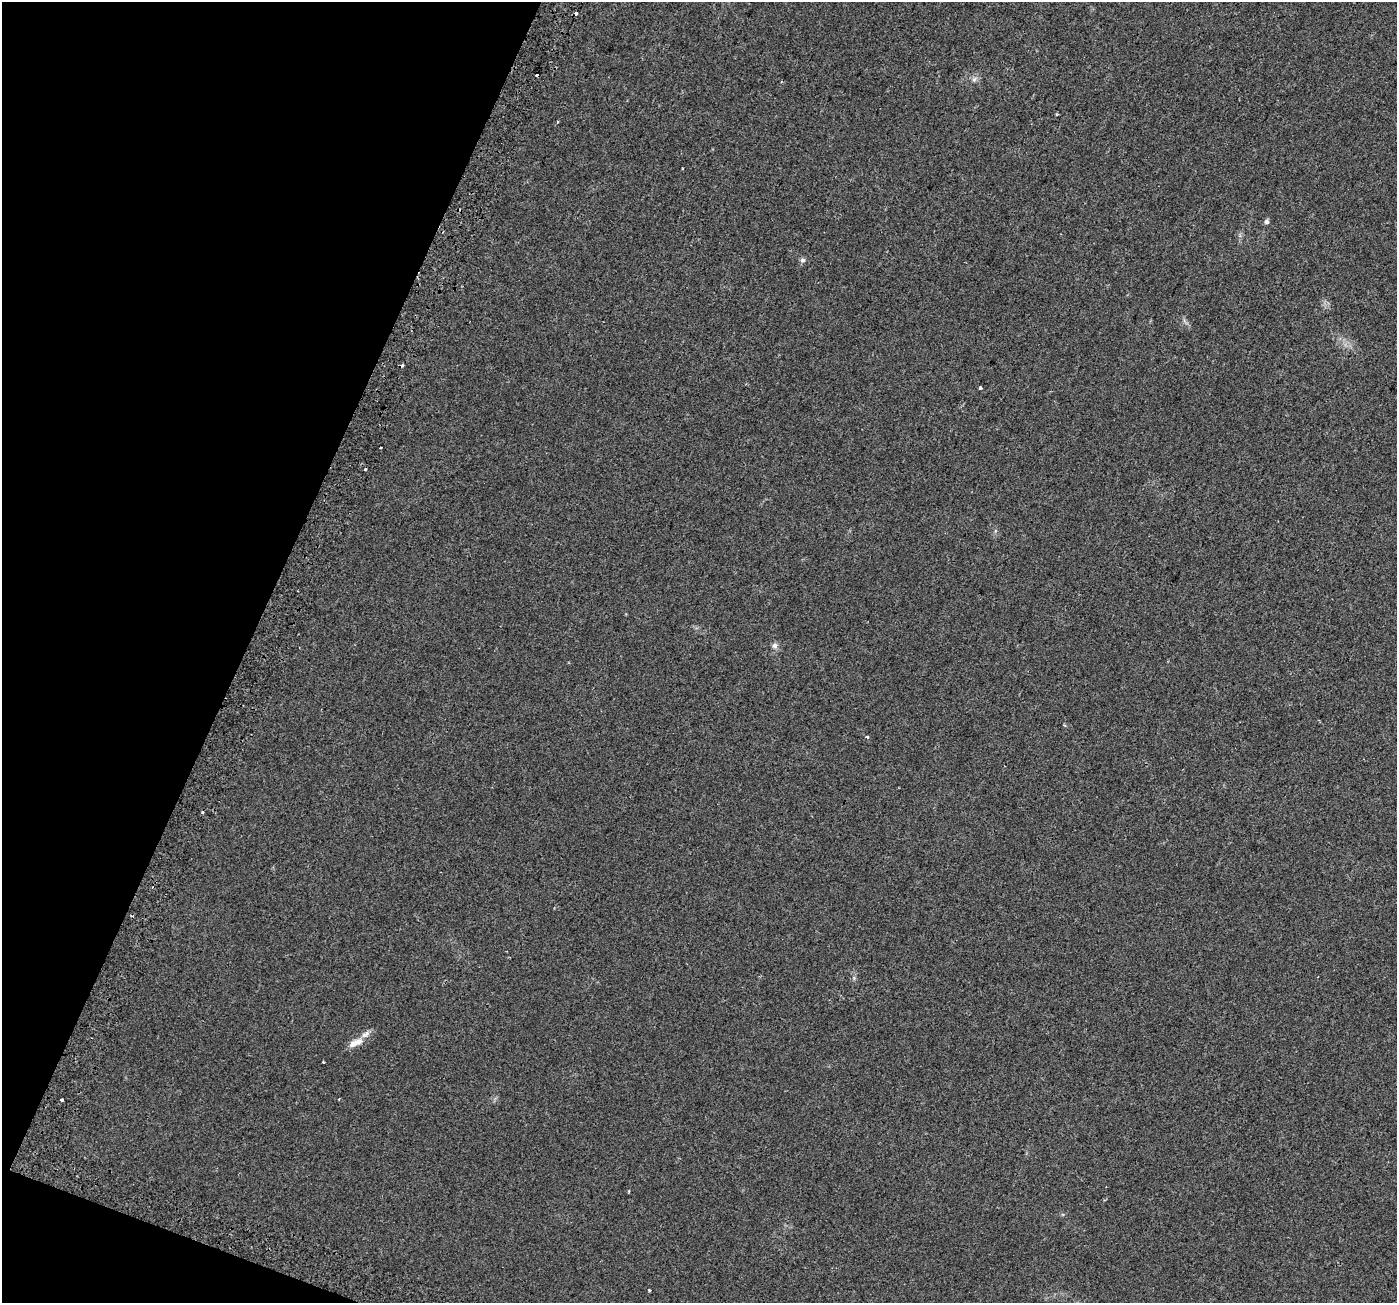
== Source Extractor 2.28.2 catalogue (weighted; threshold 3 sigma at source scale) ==
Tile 9 of 4 x 4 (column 1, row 3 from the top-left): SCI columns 65-1459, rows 1646-2946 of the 5698 x 5829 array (HDU 1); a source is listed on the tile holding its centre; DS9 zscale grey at full resolution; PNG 1399 x 1305 px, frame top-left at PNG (2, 2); no overlay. Shown black and unused: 19% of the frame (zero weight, under 2 of 3 exposures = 4% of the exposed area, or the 3 px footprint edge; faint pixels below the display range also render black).
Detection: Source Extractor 2.28.2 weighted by HDU 2 'WHT'; one run over the whole footprint, this tile lists its part. Background 0.0279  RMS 0.0051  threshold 0.0229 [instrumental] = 3 sigma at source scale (4.5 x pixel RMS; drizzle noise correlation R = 1.50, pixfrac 1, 0.0396/0.0396 arcsec/px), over >= 5 px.
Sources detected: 21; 4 cosmic-ray / hot-pixel residue — not listed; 2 inside a brighter listed object's ellipse — not listed separately; the other 15 listed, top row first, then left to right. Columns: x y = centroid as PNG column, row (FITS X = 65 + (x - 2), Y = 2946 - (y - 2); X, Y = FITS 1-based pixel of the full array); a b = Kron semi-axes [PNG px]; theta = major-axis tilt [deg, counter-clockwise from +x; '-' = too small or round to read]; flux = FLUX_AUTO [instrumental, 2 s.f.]
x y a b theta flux
974 79 9 6 50 1.6
1266 222 6 6 - 1.2
803 260 7 6 - 1.2
981 388 4 3 - 1.5
380 447 3 3 - 1.4
365 469 3 3 - 3
775 646 8 7 - 1.9
1064 725 5 3 - 0.48
867 737 3 3 - 1.1
202 812 3 3 - 1.1
854 978 6 4 -73 0.74
358 1042 13 8 38 3.6
323 1062 3 3 - 0.94
62 1100 3 3 - 1
650 1290 3 2 - 0.79